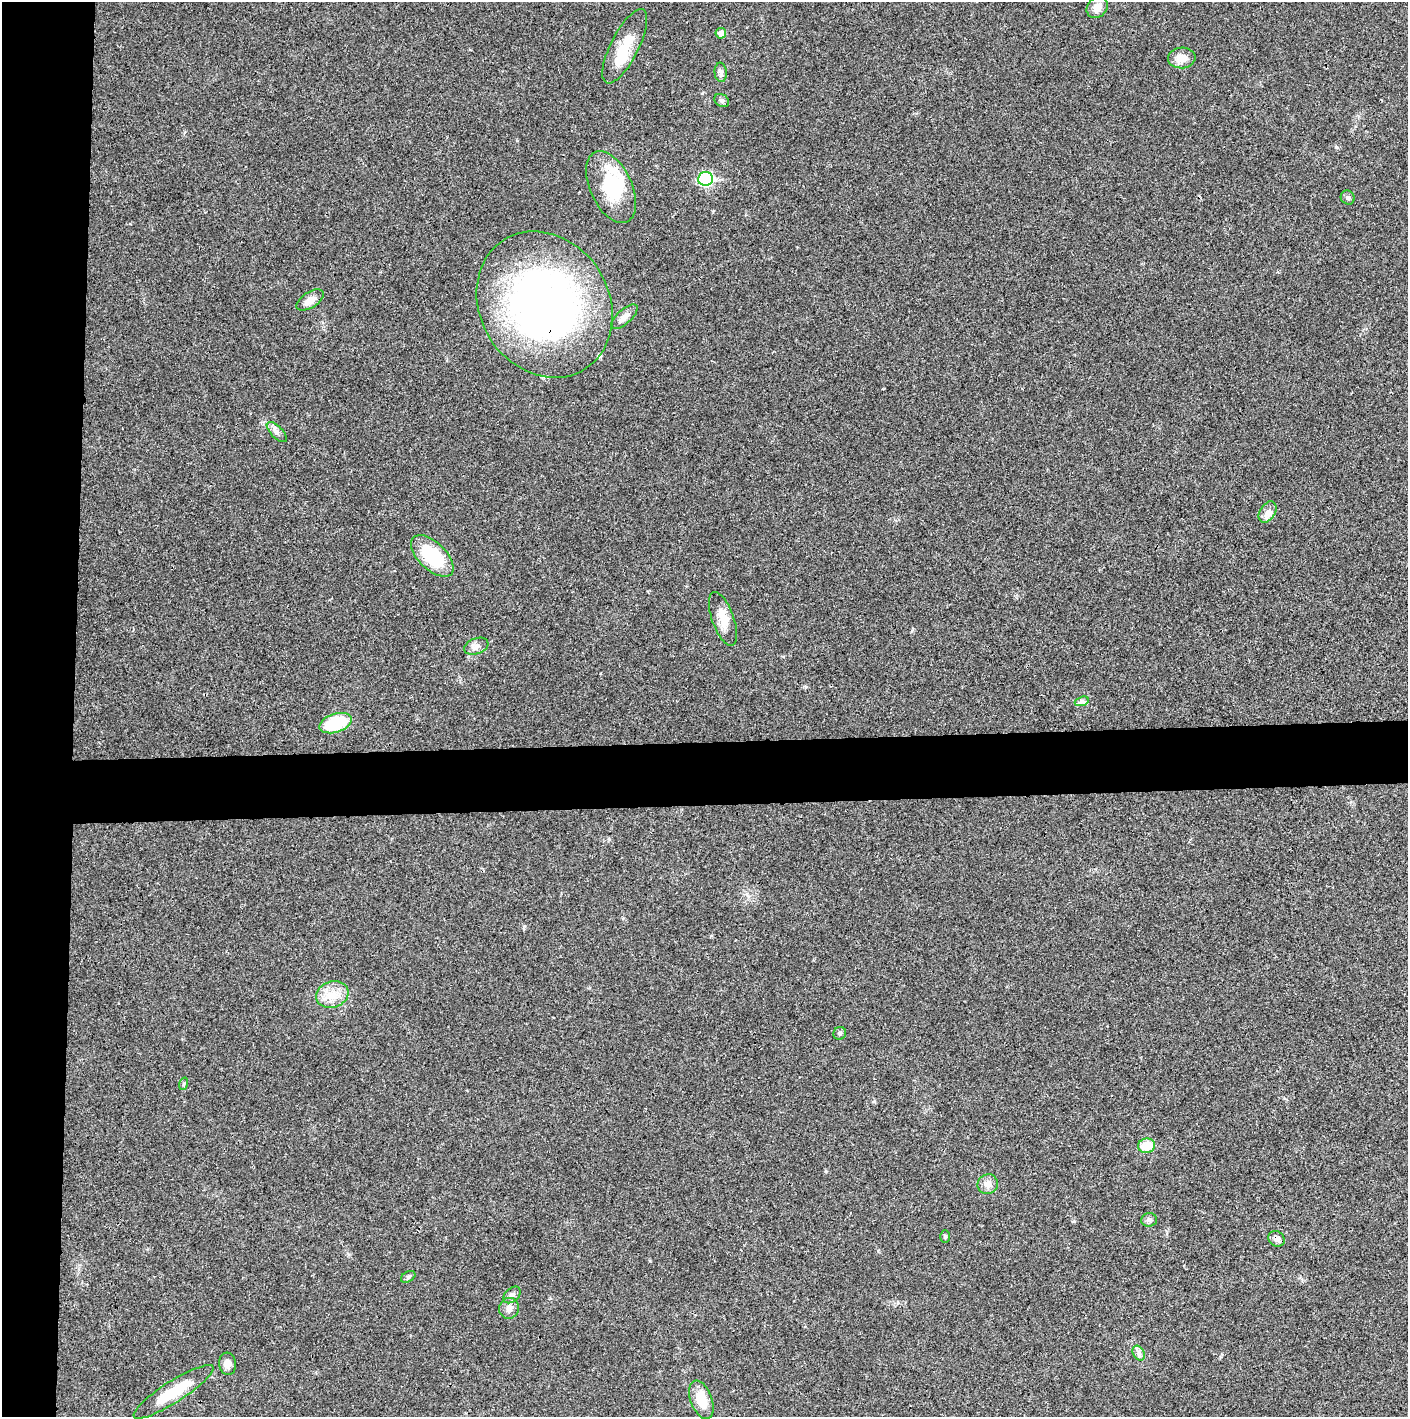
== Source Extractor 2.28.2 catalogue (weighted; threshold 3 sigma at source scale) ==
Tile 4 of 3 x 3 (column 1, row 2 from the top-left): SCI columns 4-1409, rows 1415-2829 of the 4221 x 4243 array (HDU 1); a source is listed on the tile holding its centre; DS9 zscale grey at full resolution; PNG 1410 x 1419 px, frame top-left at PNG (2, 2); each listed source drawn as its Kron ellipse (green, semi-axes under 4 px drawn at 4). Shown black and unused: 9% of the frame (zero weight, under 3 of 4 exposures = <1% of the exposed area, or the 3 px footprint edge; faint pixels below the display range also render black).
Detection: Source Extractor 2.28.2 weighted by HDU 2 'WHT'; one run over the whole footprint, this tile lists its part. Background 0.019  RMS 0.0051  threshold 0.0229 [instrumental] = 3 sigma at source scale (4.5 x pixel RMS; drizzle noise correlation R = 1.50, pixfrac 1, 0.05/0.05 arcsec/px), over >= 5 px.
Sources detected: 37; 1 inside a brighter object's white glare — neither listed nor drawn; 2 inside a brighter listed object's ellipse — not listed separately; the other 34 listed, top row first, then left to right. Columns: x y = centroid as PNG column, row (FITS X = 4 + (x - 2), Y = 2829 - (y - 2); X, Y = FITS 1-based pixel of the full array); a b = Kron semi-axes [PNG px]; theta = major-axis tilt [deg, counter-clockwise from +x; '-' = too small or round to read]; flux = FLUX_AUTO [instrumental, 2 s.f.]
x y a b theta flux
1097 7 11 9 45 4.9
721 33 5 5 - 3.8
625 46 41 14 63 15
1182 58 14 10 3 5.1
721 72 10 6 -84 1.7
722 101 8 6 -36 1.1
706 179 7 7 - 61
611 187 38 21 -65 25
1348 198 7 6 - 1.2
310 300 15 8 33 4.2
544 304 76 64 -57 230
624 317 16 7 42 3
277 432 13 6 -45 2.1
1267 512 11 7 57 2.8
432 556 26 13 -44 27
723 619 28 11 -70 7.4
476 646 12 8 19 2.8
1082 701 7 4 18 1.2
335 723 16 9 18 25
332 995 16 13 18 8
840 1033 6 6 - 1.2
183 1084 6 4 71 0.72
1147 1146 8 7 - 9.8
988 1184 10 9 - 3.3
1149 1220 8 6 3 1.3
945 1237 6 5 - 0.74
1277 1239 9 7 -35 2.7
408 1277 8 5 31 0.92
512 1295 10 6 42 1.9
509 1308 10 10 - 3.2
1139 1353 8 5 -60 1.6
228 1364 11 8 -84 3.4
174 1392 47 10 33 18
701 1400 20 10 -69 10
Overlapping masked pixels (flux is a lower limit): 2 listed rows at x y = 544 304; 1277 1239
Unlisted compact peaks at least as high as the median listed source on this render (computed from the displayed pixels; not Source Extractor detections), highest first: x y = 1336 147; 524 926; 826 1171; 650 1261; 711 936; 874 1101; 806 687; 1074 1221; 702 93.